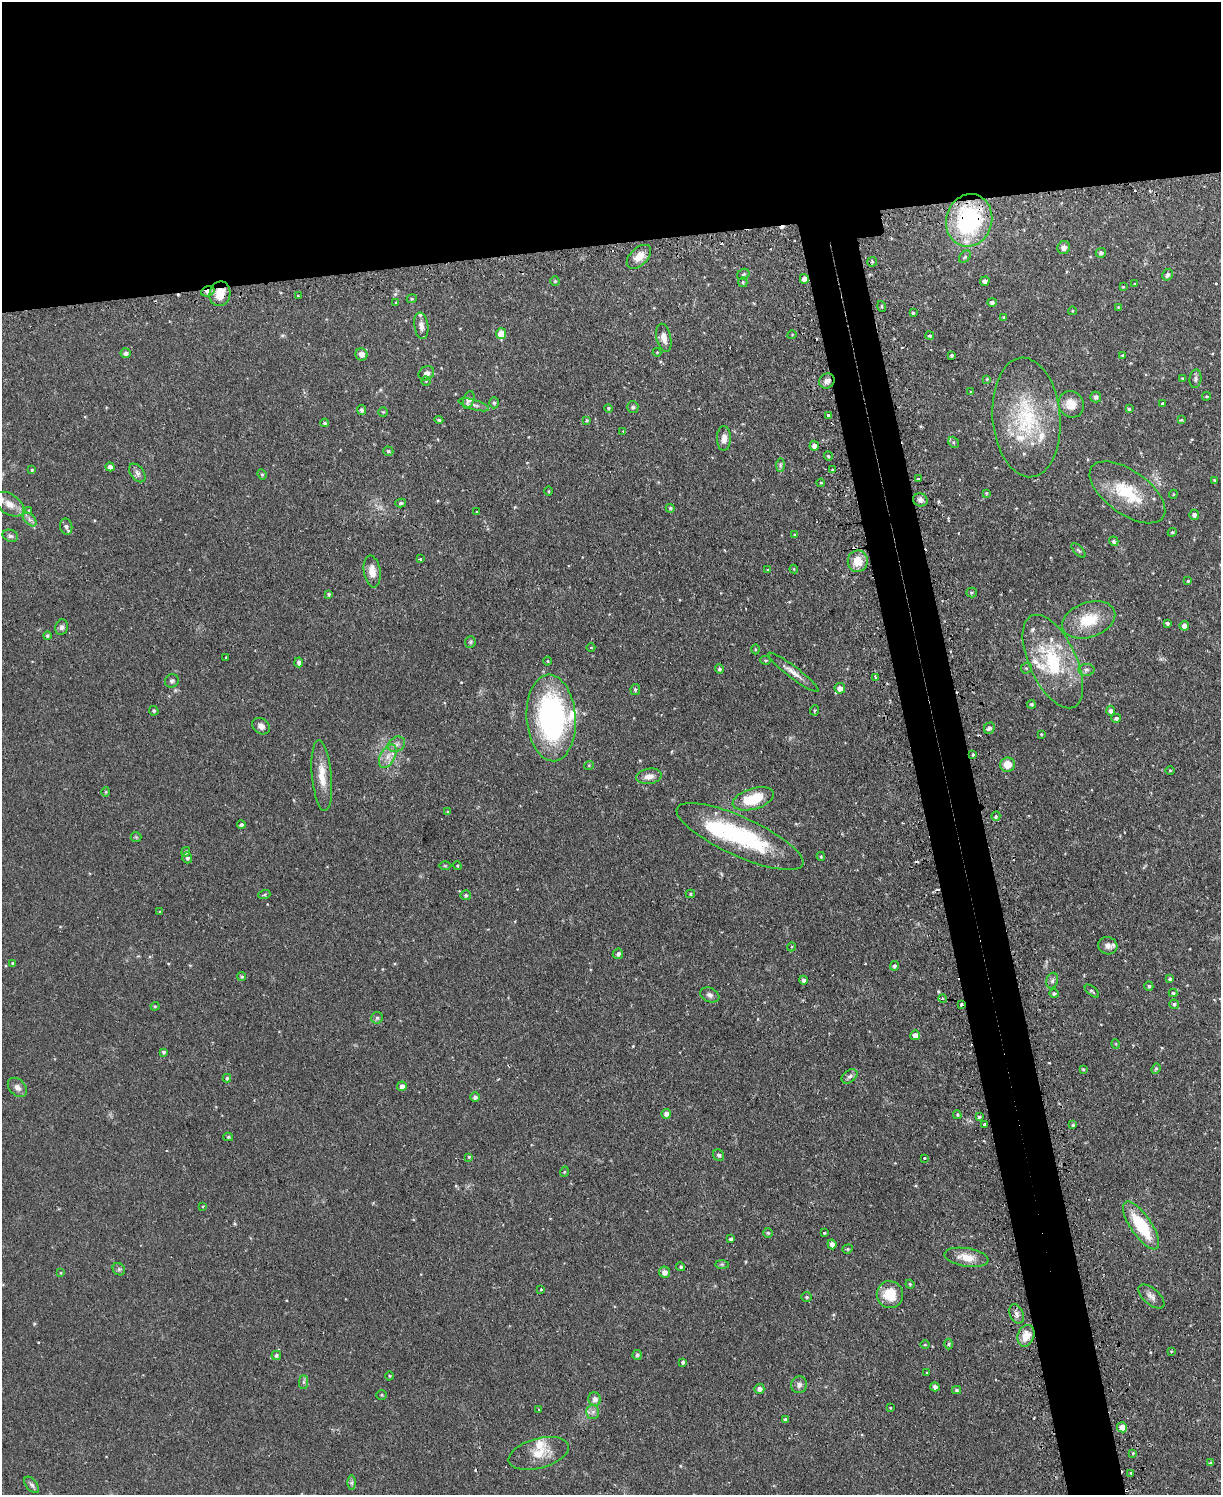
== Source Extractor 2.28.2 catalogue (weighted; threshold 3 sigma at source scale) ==
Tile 2 of 4 x 3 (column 2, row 1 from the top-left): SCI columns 1251-2469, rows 3145-4637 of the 4939 x 4911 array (HDU 1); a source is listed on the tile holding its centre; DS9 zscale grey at full resolution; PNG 1223 x 1497 px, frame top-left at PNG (2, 2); each listed source drawn as its Kron ellipse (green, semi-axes under 4 px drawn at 4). Shown black and unused: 20% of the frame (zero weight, under 2 of 3 exposures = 4% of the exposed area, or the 3 px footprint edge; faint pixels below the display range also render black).
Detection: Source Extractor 2.28.2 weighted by HDU 2 'WHT'; one run over the whole footprint, this tile lists its part. Background 0.0624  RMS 0.0051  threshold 0.023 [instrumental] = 3 sigma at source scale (4.5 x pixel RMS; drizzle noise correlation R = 1.50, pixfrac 1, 0.05/0.05 arcsec/px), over >= 5 px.
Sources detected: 266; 16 cosmic-ray / hot-pixel residue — neither listed nor drawn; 10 inside a brighter listed object's ellipse — not listed separately; the other 240 listed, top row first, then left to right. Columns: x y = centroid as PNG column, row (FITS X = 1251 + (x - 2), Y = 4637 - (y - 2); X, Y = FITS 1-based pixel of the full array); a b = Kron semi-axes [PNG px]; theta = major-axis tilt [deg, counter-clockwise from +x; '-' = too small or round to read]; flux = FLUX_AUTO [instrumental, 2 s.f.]
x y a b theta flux
969 220 26 23 73 61
1064 248 7 6 - 2.4
1101 253 5 5 - 1.3
639 257 14 8 44 5.7
965 257 7 5 48 0.92
872 262 5 5 - 0.75
743 274 6 5 - 0.89
1167 275 6 5 - 1.3
804 279 5 4 - 3
555 281 4 4 - 0.62
985 281 4 4 - 1.5
743 282 5 4 - 0.59
1135 284 3 3 - 0.49
1123 287 4 4 - 0.57
208 291 7 5 19 2.9
220 294 12 10 78 8.7
298 296 3 2 - 0.49
412 299 5 4 - 0.64
992 302 5 4 - 1.4
396 303 3 3 - 0.44
882 306 5 3 - 0.71
1118 307 4 3 - 0.38
1072 311 4 3 - 0.41
913 313 3 3 - 0.64
1004 317 4 4 - 0.58
421 326 13 7 -82 2.9
501 334 5 5 - 8.2
792 335 4 3 - 0.38
930 336 4 4 - 0.65
664 338 14 7 -77 3.8
657 352 4 4 - 0.43
126 353 5 5 - 1.6
361 354 6 6 - 3.1
952 355 3 3 - 0.96
1122 355 4 3 - 0.43
426 373 8 6 33 2.6
1182 378 3 3 - 0.5
987 379 4 3 - 0.44
1195 379 9 6 84 1.2
426 381 4 4 - 0.59
827 381 8 7 - 2.3
971 392 3 3 - 0.5
1206 396 4 4 - 0.63
1096 397 5 5 - 1.2
469 400 9 5 70 2.5
494 403 5 4 - 0.82
1162 403 3 3 - 1.2
1071 404 13 12 - 6.9
474 405 16 5 -16 2.1
633 407 6 5 - 1.3
608 408 4 4 - 0.72
1129 409 4 4 - 0.81
361 410 5 4 - 1.2
383 412 5 4 - 0.54
829 415 3 3 - 2
1026 417 60 34 -85 46
439 420 4 3 - 0.68
587 420 4 3 - 0.71
1181 420 4 4 - 0.59
325 423 4 3 - 0.76
623 431 3 2 - 0.38
724 438 12 7 90 3.1
954 442 6 5 - 0.93
814 446 5 4 - 2.3
388 451 5 4 - 0.83
828 456 4 4 - 0.74
780 465 7 4 89 0.93
110 467 4 4 - 2.5
32 470 4 4 - 0.69
833 470 3 3 - 1.4
137 473 10 6 -52 2.1
262 474 5 4 - 0.67
919 479 4 3 - 1.9
1214 480 3 3 - 0.41
821 483 4 4 - 0.57
548 491 5 3 - 0.45
1127 492 44 21 -35 24
986 493 4 4 - 0.52
1173 494 4 4 - 0.47
920 500 7 6 - 1.9
401 503 5 4 - 0.81
9 504 16 10 -34 5.3
670 508 4 4 - 0.9
29 510 3 3 - 0.49
477 512 3 2 - 0.58
1194 515 5 5 - 1.6
30 519 8 5 -45 1.6
66 526 8 6 -75 1.8
1172 532 4 4 - 0.66
794 535 4 3 - 0.43
10 536 8 6 -19 1.3
1114 541 5 4 - 1.1
1079 550 9 4 -45 0.91
420 559 3 3 - 0.8
858 561 11 10 - 8.2
794 569 4 4 - 0.47
768 570 4 3 - 0.41
372 571 16 8 -82 5.2
1188 581 3 3 - 0.61
971 593 5 5 - 0.74
329 594 4 4 - 0.89
1089 620 27 17 19 16
1167 623 4 3 - 0.99
1184 626 5 4 - 2.4
61 627 8 6 71 1.5
47 636 4 4 - 0.82
470 642 6 5 - 0.84
591 648 4 3 - 0.43
755 649 5 3 - 0.53
226 657 3 2 - 0.49
765 660 5 4 - 0.63
548 661 4 3 - 0.43
299 662 5 4 - 1.8
1053 662 50 23 -65 39
1026 668 5 5 - 0.71
719 669 5 4 - 1.2
1086 670 8 6 0 1.4
793 672 31 6 -37 4.4
875 677 4 3 - 2.2
172 681 7 6 - 1.3
840 688 5 5 - 3.1
635 689 5 4 - 0.97
1031 704 4 4 - 0.92
814 710 5 4 - 0.61
154 711 5 4 - 0.9
1111 711 5 4 - 1.4
551 718 43 24 -86 100
1116 718 5 4 - 1.3
261 726 9 7 -36 2.6
989 728 6 5 - 1.6
1041 734 3 2 - 0.47
397 744 9 7 31 2
973 755 4 3 - 0.66
388 756 13 7 61 3.7
589 765 5 3 - 0.41
1008 765 7 7 - 6.5
1170 770 4 3 - 0.44
322 776 35 10 -85 9.2
649 776 13 7 9 3.2
106 792 4 4 - 0.51
753 799 21 10 17 18
448 812 4 4 - 0.51
996 816 5 4 - 0.87
241 825 4 4 - 1.5
740 836 69 19 -24 59
136 837 5 5 - 0.64
186 852 5 4 - 1.1
821 856 4 3 - 0.61
187 858 5 5 - 1.2
445 866 6 4 0 0.63
457 866 4 3 - 0.5
690 894 4 4 - 0.79
264 895 6 4 18 0.62
466 895 5 5 - 1.1
160 912 4 3 - 0.43
1108 946 9 8 - 2.1
791 947 5 3 - 0.51
618 954 5 5 - 1.5
13 963 4 3 - 0.69
894 966 5 4 - 1.1
242 977 4 4 - 0.79
1170 979 3 3 - 1
803 980 4 4 - 1.6
1052 981 8 6 73 1.4
1149 986 4 4 - 0.77
1092 991 8 3 -40 0.91
1054 993 5 4 - 0.98
1173 993 4 4 - 0.78
710 995 10 7 -23 1.8
943 999 4 4 - 1.8
961 1004 3 3 - 1.7
1174 1004 5 4 - 0.92
155 1006 4 4 - 0.54
377 1018 6 6 - 1
915 1035 5 4 - 2.8
1116 1044 5 3 - 0.46
163 1052 4 4 - 0.93
1083 1069 4 3 - 0.53
1156 1069 5 4 - 0.72
850 1076 9 6 37 1.6
227 1078 4 3 - 0.76
402 1086 5 4 - 2.4
17 1087 11 8 -46 2.4
475 1097 5 5 - 1.4
666 1114 5 4 - 2.3
957 1115 4 3 - 0.61
979 1117 4 3 - 0.89
984 1125 3 2 - 0.69
1073 1125 3 3 - 0.73
228 1137 5 4 - 0.7
719 1155 6 5 - 1.1
469 1157 4 3 - 0.5
924 1158 3 3 - 1.3
564 1172 5 3 - 0.46
203 1206 2 2 - 0.44
1141 1225 28 10 -55 25
768 1233 5 5 - 0.74
824 1233 3 3 - 0.51
730 1239 3 3 - 1.6
832 1244 5 4 - 2.1
848 1249 5 4 - 0.74
966 1257 22 9 -9 7.2
722 1264 7 4 -1 0.79
681 1267 5 4 - 0.92
119 1269 7 5 -44 1
664 1272 5 5 - 2.7
61 1273 4 3 - 0.51
910 1284 4 4 - 0.56
541 1290 3 3 - 0.74
890 1295 13 13 - 12
807 1297 5 4 - 0.66
1151 1297 16 8 -40 2.8
1017 1314 10 6 -65 2.1
1026 1336 11 8 71 7.1
948 1344 5 3 - 0.57
925 1345 5 3 - 0.45
1171 1351 3 3 - 0.45
276 1355 5 4 - 1.3
637 1355 5 4 - 0.91
683 1362 4 3 - 0.96
927 1373 3 2 - 0.48
389 1376 4 3 - 0.48
304 1382 7 4 90 1.1
799 1385 8 7 - 1.9
935 1387 4 4 - 2
759 1389 5 5 - 1.9
956 1390 4 4 - 0.74
381 1395 5 4 - 0.63
595 1399 7 6 - 2.9
890 1408 3 3 - 0.44
539 1410 3 2 - 0.39
593 1412 7 6 - 1.7
785 1420 4 4 - 1.2
1122 1427 5 5 - 5.4
539 1453 31 15 15 10
1133 1453 4 3 - 0.45
1210 1463 4 3 - 0.82
1131 1473 3 3 - 0.84
352 1483 7 4 -90 1
32 1485 10 5 -50 1.3
Overlapping masked pixels (flux is a lower limit): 7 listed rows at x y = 969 220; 804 279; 208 291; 220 294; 827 381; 740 836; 961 1004